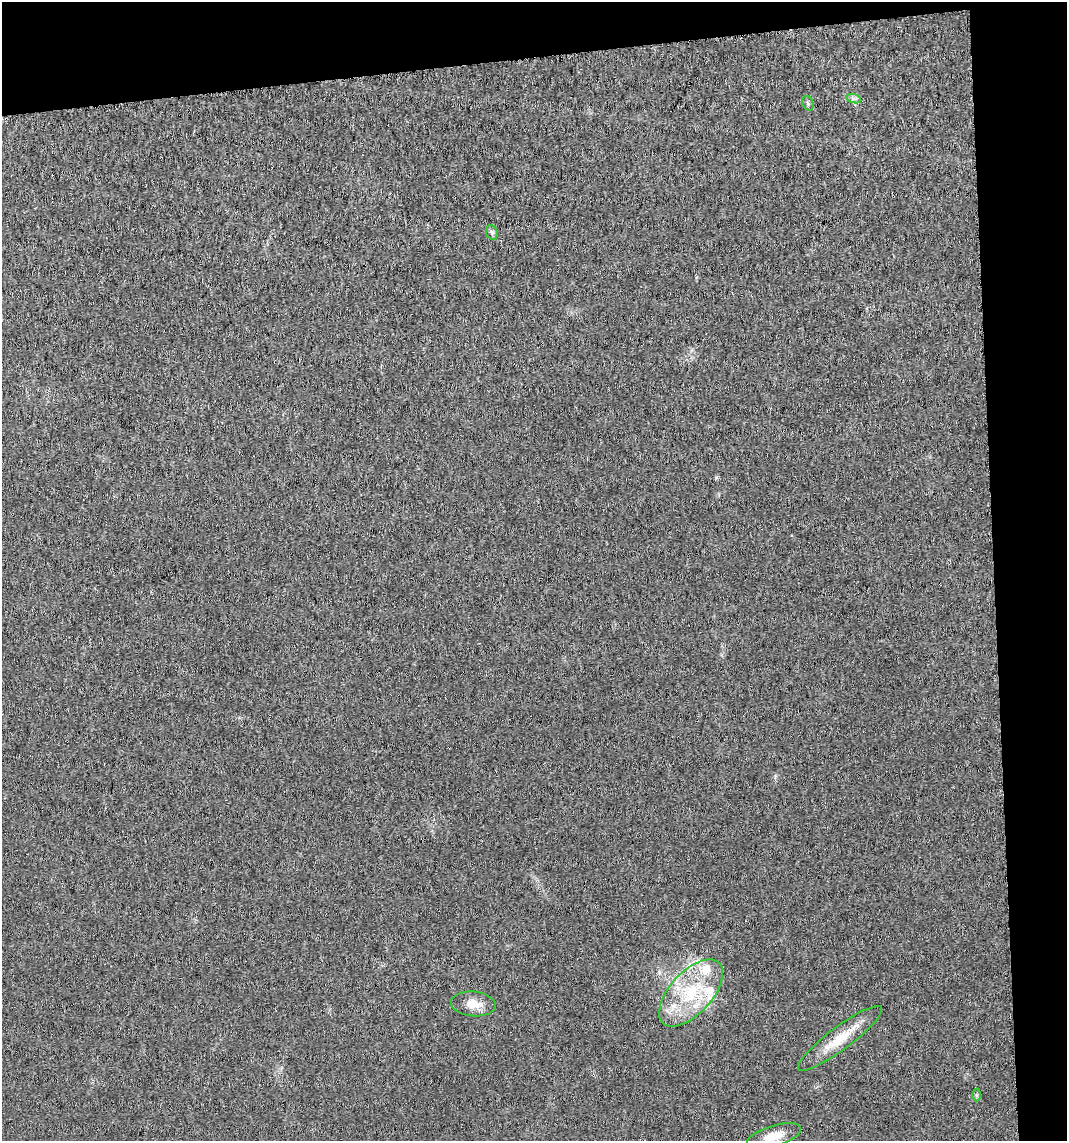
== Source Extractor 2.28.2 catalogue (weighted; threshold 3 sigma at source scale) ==
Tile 2 of 2 x 2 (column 2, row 1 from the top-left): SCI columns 1095-2159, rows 1144-2282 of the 2175 x 2288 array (HDU 1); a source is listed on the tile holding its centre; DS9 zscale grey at full resolution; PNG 1069 x 1143 px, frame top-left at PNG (2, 2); each listed source drawn as its Kron ellipse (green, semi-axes under 4 px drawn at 4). Shown black and unused: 12% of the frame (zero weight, under 3 of 6 exposures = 1% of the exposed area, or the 3 px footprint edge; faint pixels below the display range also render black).
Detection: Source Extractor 2.28.2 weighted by HDU 2 'WHT'; one run over the whole footprint, this tile lists its part. Background 0.013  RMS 0.0046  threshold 0.0188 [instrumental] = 3 sigma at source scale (4.09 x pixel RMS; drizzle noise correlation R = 1.36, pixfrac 0.8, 0.0396/0.0396 arcsec/px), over >= 5 px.
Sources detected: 10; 2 inside a brighter listed object's ellipse — not listed separately; the other 8 listed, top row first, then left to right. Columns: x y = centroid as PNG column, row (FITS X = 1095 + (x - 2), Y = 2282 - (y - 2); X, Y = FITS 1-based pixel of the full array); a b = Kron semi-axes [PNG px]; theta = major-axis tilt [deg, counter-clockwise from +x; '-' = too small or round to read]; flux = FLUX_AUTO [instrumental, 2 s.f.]
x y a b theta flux
854 99 7 4 -19 0.98
808 103 7 5 -69 0.86
492 232 7 5 -69 0.95
691 993 41 21 47 27
473 1004 22 12 -5 5.6
840 1038 52 11 37 12
976 1095 6 4 -89 0.57
774 1136 28 10 16 7.2